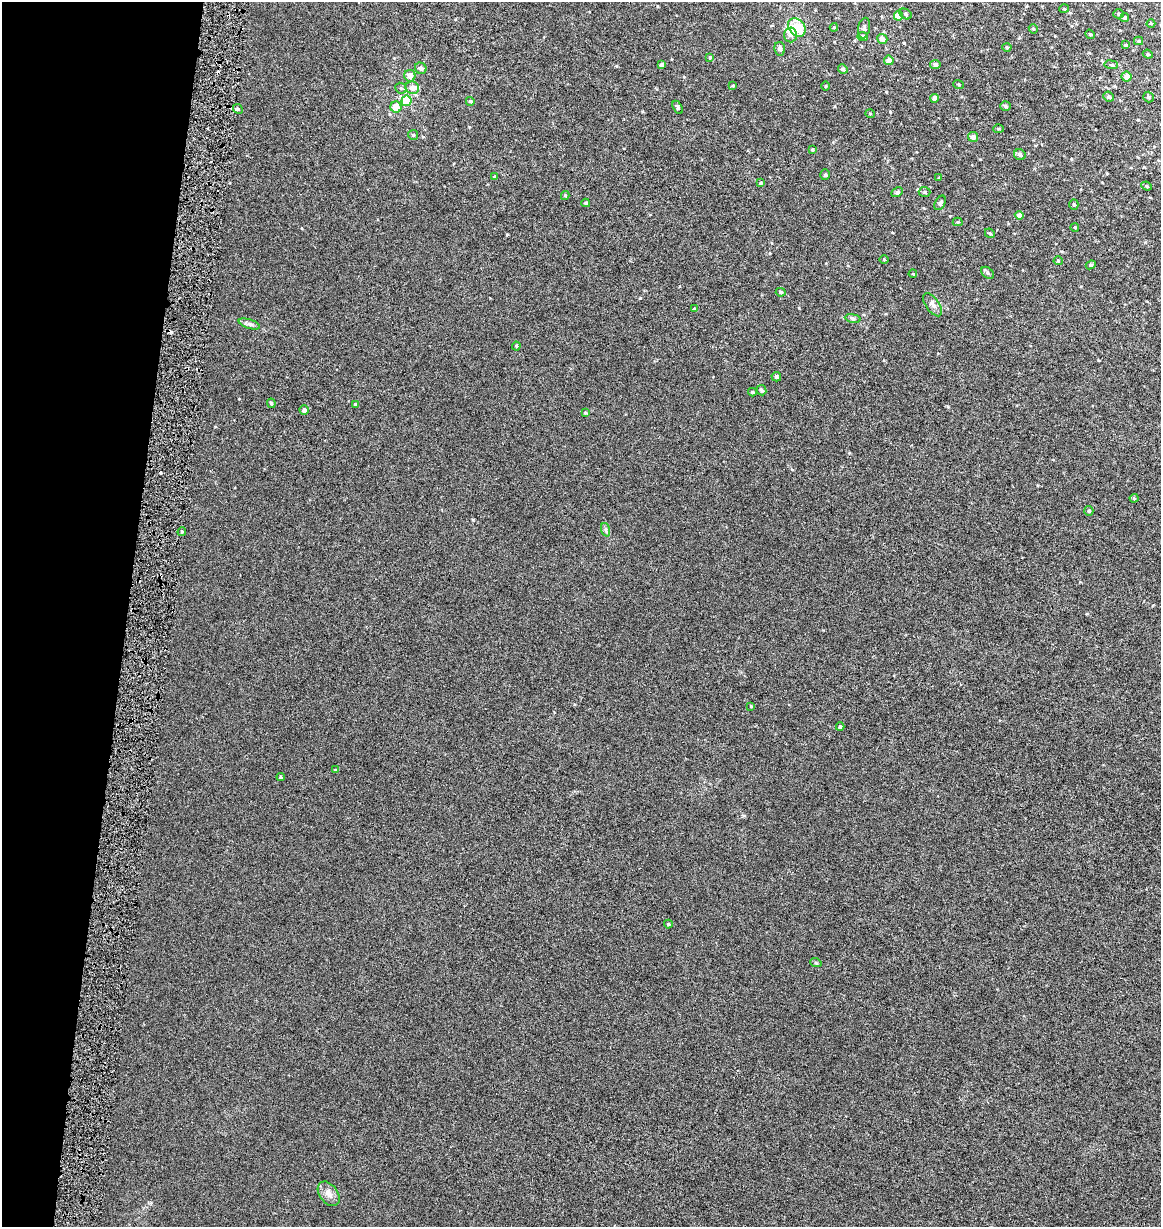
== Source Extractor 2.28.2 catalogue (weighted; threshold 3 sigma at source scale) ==
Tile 9 of 4 x 4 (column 1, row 3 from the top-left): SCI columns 287-1445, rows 1226-2450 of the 5150 x 4910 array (HDU 1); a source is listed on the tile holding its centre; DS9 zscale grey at full resolution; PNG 1163 x 1229 px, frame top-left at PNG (2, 2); each listed source drawn as its Kron ellipse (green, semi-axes under 4 px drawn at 4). Shown black and unused: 11% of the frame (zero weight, under 3 of 6 exposures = <1% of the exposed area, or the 3 px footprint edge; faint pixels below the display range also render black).
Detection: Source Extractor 2.28.2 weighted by HDU 2 'WHT'; one run over the whole footprint, this tile lists its part. Background 0.00109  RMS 0.0025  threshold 0.0103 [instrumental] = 3 sigma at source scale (4.09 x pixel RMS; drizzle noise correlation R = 1.36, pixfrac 0.8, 0.0396/0.0396 arcsec/px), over >= 5 px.
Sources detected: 98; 1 inside a brighter object's white glare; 3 cosmic-ray / hot-pixel residue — neither listed nor drawn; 2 inside a brighter listed object's ellipse — not listed separately; the other 92 listed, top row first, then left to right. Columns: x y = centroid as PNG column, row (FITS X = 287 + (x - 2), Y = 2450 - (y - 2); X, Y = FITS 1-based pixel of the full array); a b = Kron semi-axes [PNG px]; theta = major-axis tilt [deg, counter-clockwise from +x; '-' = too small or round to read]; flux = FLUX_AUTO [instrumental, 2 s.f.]
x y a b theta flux
1064 9 5 3 - 0.21
905 14 7 5 -29 0.42
1119 14 5 4 - 0.34
899 16 5 4 - 2.4
1125 17 5 4 - 0.34
1151 23 4 3 - 0.21
797 27 10 7 -50 6.1
834 27 4 4 - 0.24
864 28 10 6 79 0.55
1033 29 5 4 - 0.3
1090 34 5 4 - 0.27
791 35 7 6 - 0.9
863 36 5 4 - 0.67
882 39 5 4 - 1.2
1139 41 4 4 - 0.26
1126 45 4 3 - 0.23
1007 47 4 4 - 0.24
780 49 7 5 -81 0.82
1148 54 5 4 - 0.29
710 57 4 3 - 0.25
889 60 5 5 - 1.5
662 65 4 4 - 0.79
935 65 5 4 - 0.67
1111 65 7 3 -7 0.29
421 68 6 5 - 0.75
843 69 5 4 - 0.56
410 76 6 5 - 1.5
1127 77 5 5 - 1.4
959 84 5 2 - 0.21
733 86 3 3 - 0.22
826 86 4 3 - 0.19
401 88 6 5 - 0.43
412 88 7 6 - 1.5
1109 97 5 5 - 0.49
1148 97 5 5 - 0.48
935 98 4 4 - 1.2
406 101 5 5 - 6.7
470 101 4 4 - 0.4
1006 106 5 4 - 0.43
396 107 5 5 - 3.2
678 107 7 4 -60 0.45
238 109 5 4 - 0.35
870 114 5 3 - 0.18
998 129 5 4 - 0.28
413 135 5 5 - 0.3
973 137 5 5 - 0.89
812 150 4 3 - 0.33
1020 155 6 5 - 0.52
825 175 5 4 - 0.35
494 177 4 3 - 0.34
939 178 4 2 - 0.14
760 183 4 3 - 0.25
1147 186 5 4 - 0.27
897 192 6 4 28 0.42
924 192 6 5 - 0.34
565 196 4 4 - 0.26
586 203 4 4 - 0.33
940 203 8 5 61 0.53
1074 205 5 4 - 0.32
1019 215 4 4 - 1.1
958 222 5 4 - 0.25
1075 228 4 2 - 0.15
990 233 5 4 - 0.32
884 259 5 3 - 0.2
1058 261 4 4 - 0.24
1091 265 5 4 - 0.33
987 273 7 5 -42 0.41
913 274 4 3 - 0.18
781 292 5 4 - 0.4
932 305 13 6 -55 0.94
694 309 4 4 - 0.24
853 318 8 4 -9 0.44
249 324 11 4 -17 0.63
516 346 4 4 - 0.23
776 377 5 4 - 0.48
761 390 5 4 - 0.49
752 392 4 3 - 0.29
271 403 5 4 - 0.36
355 405 4 3 - 0.49
304 410 5 4 - 0.87
585 413 4 4 - 0.26
1134 498 4 4 - 0.24
1089 511 5 4 - 0.4
606 530 7 4 -72 0.46
182 532 4 4 - 0.3
751 706 3 3 - 0.2
840 727 4 4 - 0.41
335 770 4 4 - 0.32
281 777 4 4 - 0.31
668 924 4 4 - 0.26
816 963 6 3 -18 0.26
329 1194 14 9 -53 1.5
Unlisted compact peaks at least as high as the median listed source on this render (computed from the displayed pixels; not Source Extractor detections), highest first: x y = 640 298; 473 520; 904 43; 507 234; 890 112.